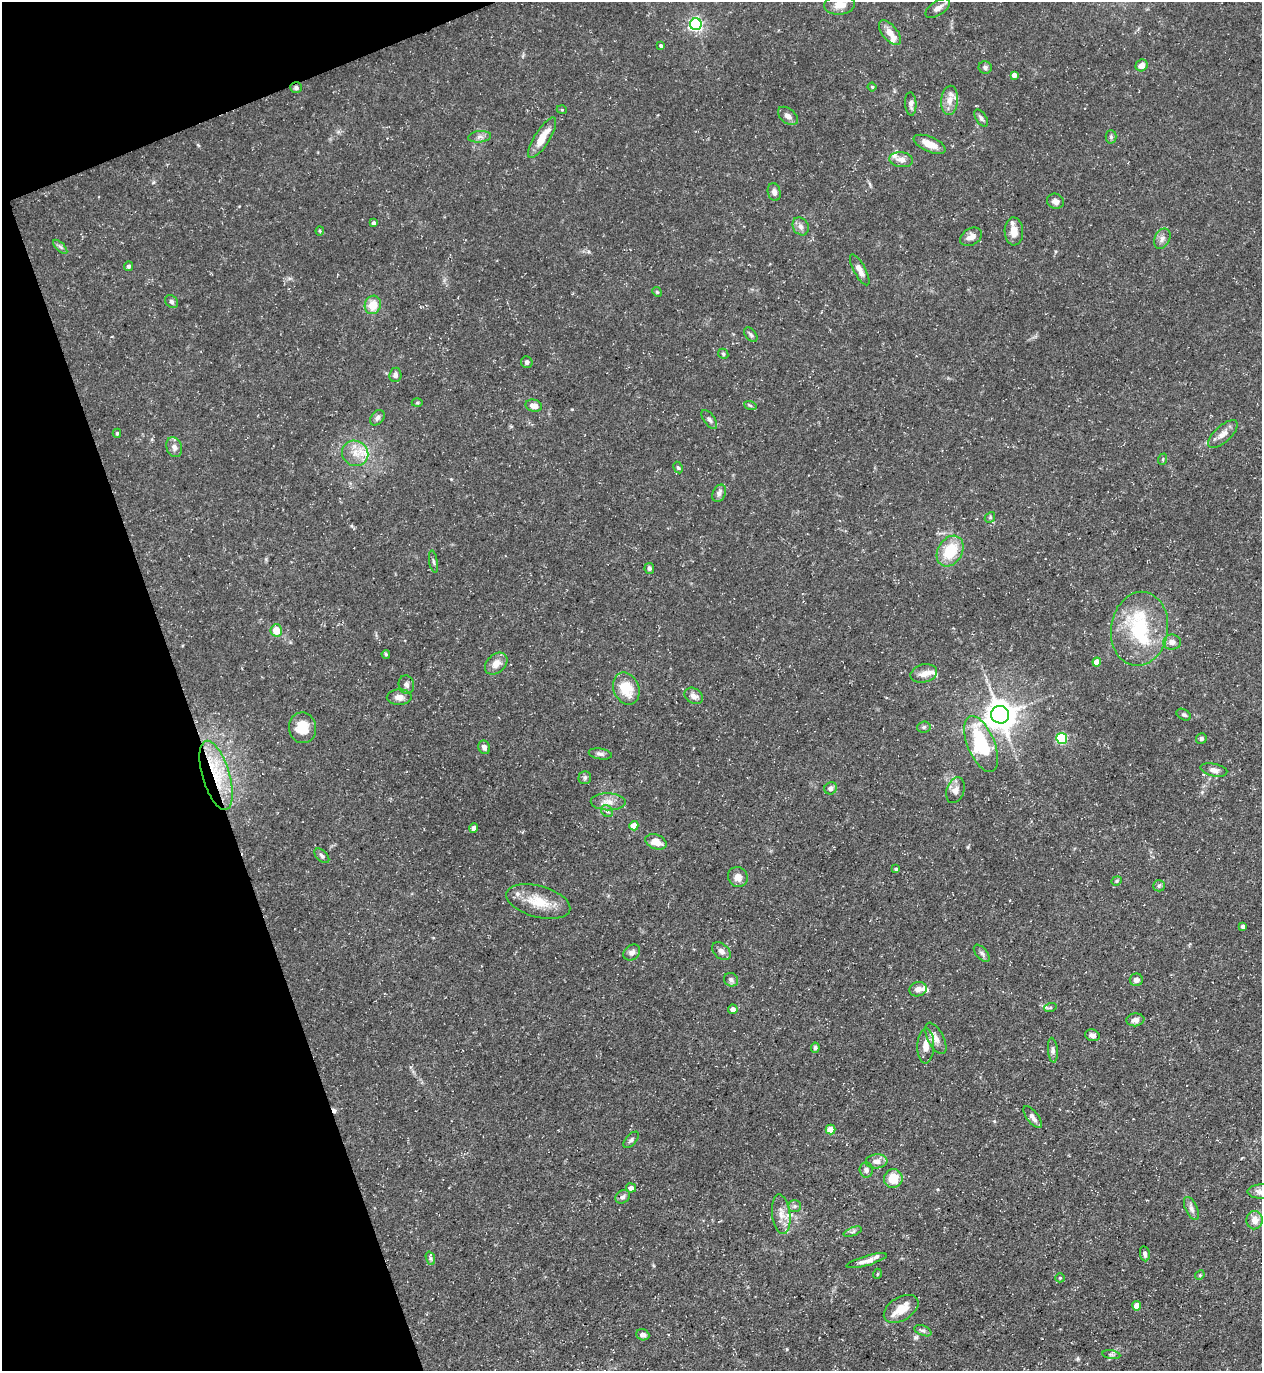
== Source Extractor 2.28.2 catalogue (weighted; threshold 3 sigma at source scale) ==
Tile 5 of 4 x 4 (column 1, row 2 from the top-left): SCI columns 148-1407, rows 2740-4108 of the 5462 x 5478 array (HDU 1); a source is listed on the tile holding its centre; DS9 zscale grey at full resolution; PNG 1264 x 1373 px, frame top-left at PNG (2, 2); each listed source drawn as its Kron ellipse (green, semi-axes under 4 px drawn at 4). Shown black and unused: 17% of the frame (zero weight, under 3 of 5 exposures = <1% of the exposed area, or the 3 px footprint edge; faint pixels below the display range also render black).
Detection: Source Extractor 2.28.2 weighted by HDU 2 'WHT'; one run over the whole footprint, this tile lists its part. Background 0.0725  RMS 0.0047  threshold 0.0211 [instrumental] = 3 sigma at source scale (4.5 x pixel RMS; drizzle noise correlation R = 1.50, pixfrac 1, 0.05/0.05 arcsec/px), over >= 5 px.
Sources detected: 143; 1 inside a brighter object's white glare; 1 cosmic-ray / hot-pixel residue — neither listed nor drawn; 11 inside a brighter listed object's ellipse — not listed separately; the other 130 listed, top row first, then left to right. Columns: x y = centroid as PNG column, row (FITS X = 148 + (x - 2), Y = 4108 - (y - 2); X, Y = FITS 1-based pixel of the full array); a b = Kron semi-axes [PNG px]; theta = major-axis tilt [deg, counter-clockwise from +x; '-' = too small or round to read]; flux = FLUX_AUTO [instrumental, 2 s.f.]
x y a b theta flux
840 5 15 9 6 5.3
938 8 14 7 33 2.8
696 24 6 6 - 110
890 33 15 7 -51 4.7
661 46 4 3 - 0.79
1142 65 6 5 - 3.5
985 67 6 6 - 1.3
1014 75 4 4 - 2.8
872 87 4 4 - 0.65
296 88 6 5 - 1.1
950 100 14 8 85 4.2
911 104 12 5 -86 1.9
562 110 5 3 - 0.4
788 116 11 7 -39 2.5
981 118 9 5 -56 1.3
480 137 11 5 6 1.8
1111 137 7 5 -89 0.93
542 138 23 7 58 8.3
930 144 17 7 -23 5.8
901 160 12 7 -5 2.8
774 192 9 6 -77 2.1
1055 201 8 7 - 1.9
374 223 4 3 - 1.3
801 226 9 7 -60 2.2
320 231 4 4 - 0.52
1014 231 14 9 -88 4.1
971 237 12 8 28 3
1162 239 10 7 64 2.1
60 247 9 3 -45 0.99
128 266 5 4 - 0.96
860 270 17 6 -62 3.7
657 292 5 4 - 0.61
171 302 7 5 -48 1.1
373 305 9 8 - 7.1
751 335 8 5 -51 1.1
723 354 5 4 - 0.69
527 362 6 5 - 1.3
395 375 7 6 - 1.7
417 403 5 3 - 0.51
750 405 6 4 -20 0.71
534 406 8 6 -14 3.8
377 418 8 6 50 1.5
709 420 11 5 -54 1.4
117 433 4 4 - 0.69
1223 434 18 8 43 3.7
174 447 10 7 -71 2.3
355 453 13 12 - 6.4
1163 459 6 3 72 0.52
678 468 6 4 -61 0.67
719 493 9 6 64 1.8
990 517 6 4 48 0.65
950 551 16 12 58 16
433 562 11 3 -79 0.95
649 568 5 5 - 1
1140 629 37 28 82 31
276 630 6 5 - 6.7
1172 642 9 7 2 2.5
386 654 4 3 - 0.72
1097 662 4 4 - 6.8
496 664 13 9 42 4.3
924 673 13 9 14 3.5
406 685 9 7 -76 2.1
626 688 16 12 -67 11
694 696 10 7 -33 2.7
399 697 12 7 1 3.1
1000 715 9 9 - 720
1184 715 8 5 -29 1.1
924 727 6 5 - 1
303 728 15 13 -82 9.1
1062 738 5 5 - 50
1201 739 5 5 - 0.9
981 744 30 13 -67 31
484 747 7 6 - 1.9
600 754 11 5 -9 1.5
1214 770 14 6 -12 2.5
216 775 36 13 -73 21
585 778 6 6 - 1.1
831 788 6 6 - 2.1
955 790 13 9 70 2.9
608 802 17 8 -2 4.2
607 811 6 5 - 1
634 826 4 4 - 6.9
474 828 5 4 - 2.1
656 842 11 7 -22 5.3
322 856 9 5 -44 1.1
896 869 4 3 - 0.85
738 877 10 9 - 3.6
1117 881 5 4 - 0.6
1159 886 6 5 - 0.96
538 901 33 15 -15 13
1243 926 3 3 - 1.3
721 951 10 7 -43 2
632 952 9 7 40 2
982 953 10 5 -50 1.5
731 980 7 6 - 1.6
1136 980 6 6 - 2.4
918 989 9 7 17 2.5
1050 1008 6 4 19 0.59
733 1009 5 4 - 2.2
1135 1020 9 6 6 2.2
1092 1035 7 5 -15 2
936 1038 17 8 -63 3.6
926 1046 17 8 88 5.2
815 1048 5 4 - 1.1
1053 1050 12 5 -85 1.6
1033 1117 13 5 -53 2.6
831 1130 5 5 - 11
631 1140 10 5 49 1.2
877 1161 11 7 5 3.1
866 1170 7 6 - 1.9
893 1178 9 9 - 11
631 1188 5 4 - 2.7
1261 1191 13 7 1 2.6
623 1197 8 6 32 1.4
795 1206 6 5 - 1.1
1191 1208 12 6 -65 2
781 1214 20 9 -83 4.7
1255 1220 9 8 - 4.2
853 1232 9 3 21 0.82
1145 1254 8 5 -81 1.4
430 1258 7 4 -71 0.97
867 1261 21 5 16 3.1
877 1274 5 3 - 0.43
1200 1275 5 4 - 0.55
1060 1278 5 4 - 0.52
1137 1306 4 4 - 6.7
901 1309 19 11 32 7.8
923 1331 9 5 -22 1.1
643 1335 7 5 -21 1.8
1111 1355 9 4 -9 1.1
Overlapping masked pixels (flux is a lower limit): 2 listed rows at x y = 296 88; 216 775
Isophote crosses this tile's border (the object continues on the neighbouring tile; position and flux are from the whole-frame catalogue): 2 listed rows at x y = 840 5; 1261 1191